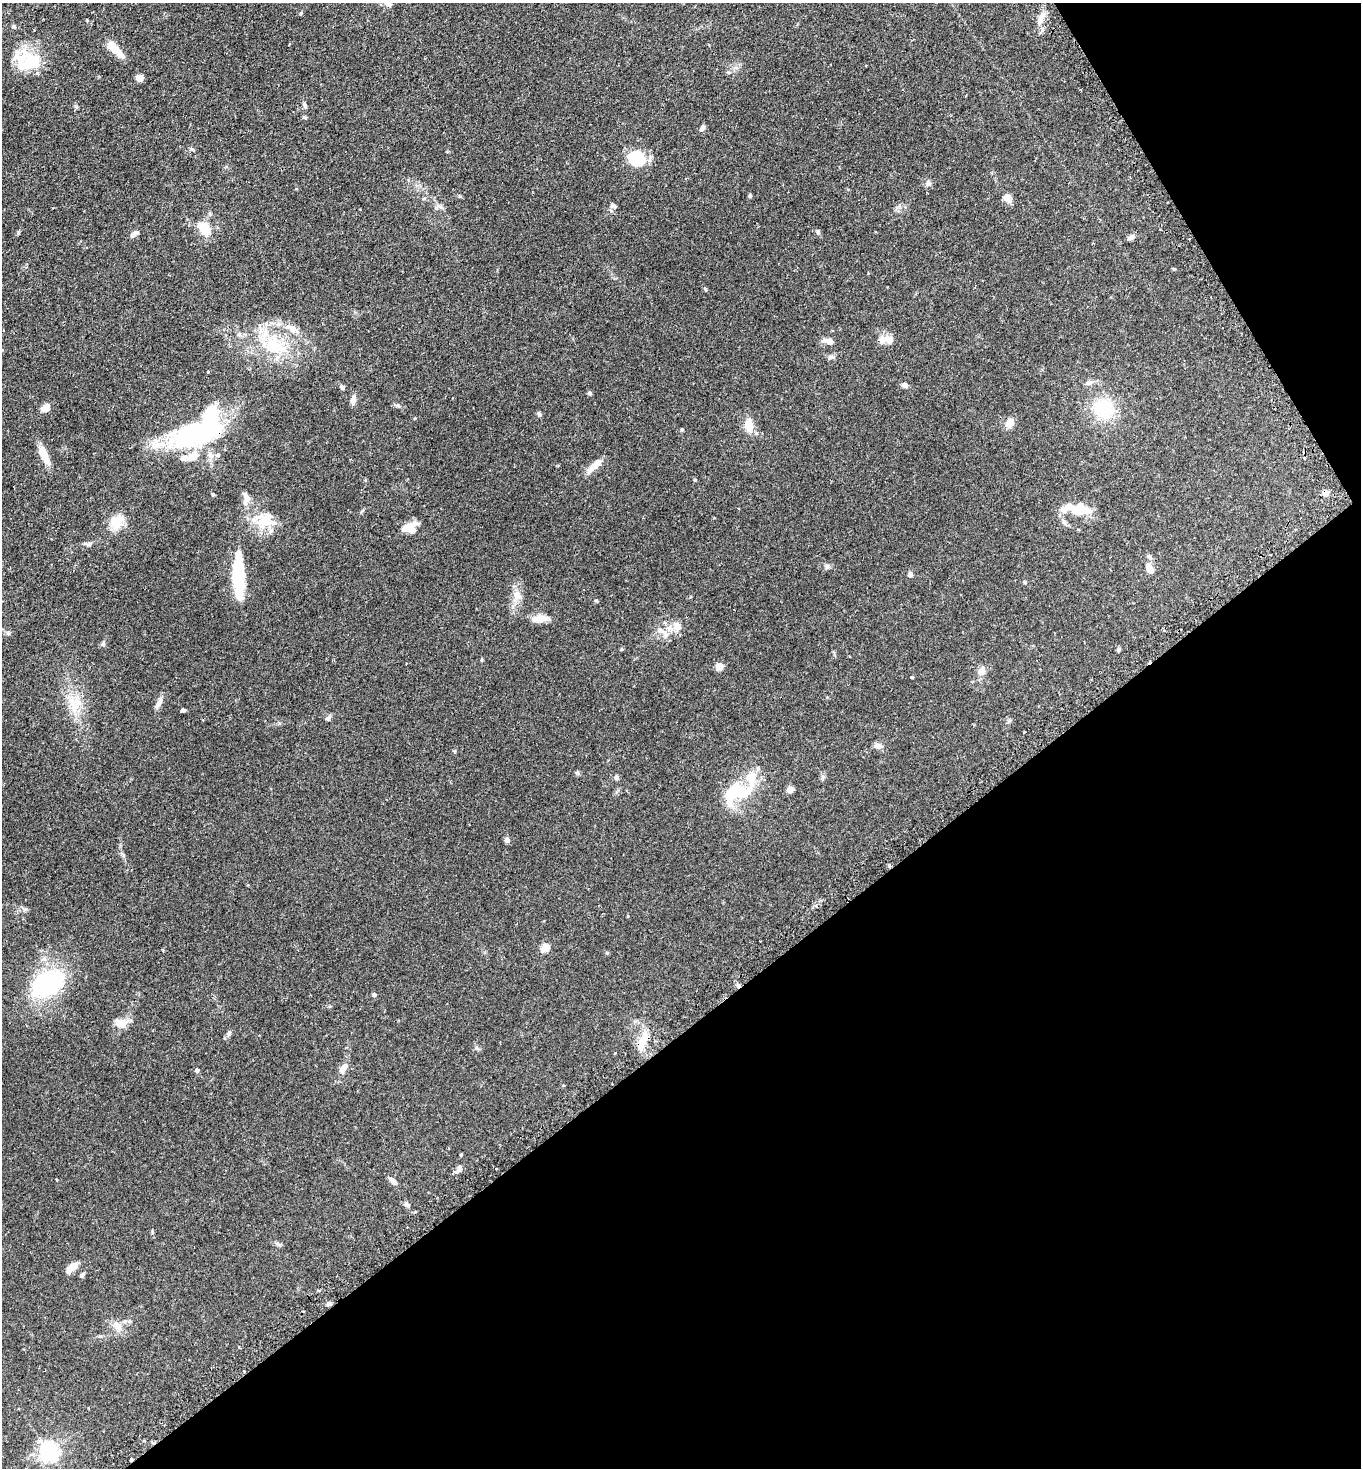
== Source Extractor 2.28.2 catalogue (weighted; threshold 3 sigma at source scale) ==
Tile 12 of 4 x 4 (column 4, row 3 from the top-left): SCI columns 4265-5623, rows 1513-2978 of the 5949 x 5957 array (HDU 1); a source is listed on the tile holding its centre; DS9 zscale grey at full resolution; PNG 1363 x 1470 px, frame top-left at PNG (2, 3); no overlay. Shown black and unused: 34% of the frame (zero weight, under 2 of 3 exposures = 4% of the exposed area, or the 3 px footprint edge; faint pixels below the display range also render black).
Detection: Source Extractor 2.28.2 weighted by HDU 2 'WHT'; one run over the whole footprint, this tile lists its part. Background 0.131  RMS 0.0059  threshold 0.0263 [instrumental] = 3 sigma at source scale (4.5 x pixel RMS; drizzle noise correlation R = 1.50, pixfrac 1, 0.05/0.05 arcsec/px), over >= 5 px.
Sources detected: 129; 4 inside a brighter object's white glare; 3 cosmic-ray / hot-pixel residue — not listed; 11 inside a brighter listed object's ellipse — not listed separately; the other 111 listed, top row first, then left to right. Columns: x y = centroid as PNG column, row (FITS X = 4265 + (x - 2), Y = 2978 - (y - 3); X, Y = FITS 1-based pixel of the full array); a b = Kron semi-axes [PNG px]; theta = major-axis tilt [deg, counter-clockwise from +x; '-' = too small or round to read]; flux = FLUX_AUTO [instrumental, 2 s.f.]
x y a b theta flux
388 3 9 6 -41 2.2
301 13 5 3 - 0.53
1041 18 16 8 63 5.1
87 21 4 4 - 0.79
14 27 6 4 -70 0.94
112 46 13 9 -42 6.9
30 61 37 21 -24 23
866 66 3 2 - 0.52
139 78 6 6 - 4.2
305 105 8 5 -74 1.1
305 117 6 4 -21 0.7
702 128 9 5 62 1.3
191 149 9 3 -23 0.73
636 158 19 17 -17 20
928 183 8 8 - 1.8
750 196 5 4 - 0.94
1007 198 12 10 -49 3.1
613 205 8 6 -34 1.3
438 207 15 8 4 2.2
204 228 14 9 -55 13
818 232 7 5 -70 0.95
134 234 11 6 38 2.5
1131 238 9 6 31 1.8
868 273 3 2 - 0.41
705 289 5 3 - 0.51
883 339 14 11 9 4.2
829 341 13 6 -12 3.5
274 345 45 25 -21 37
831 357 11 5 8 1.5
208 371 3 3 - 0.55
1089 382 11 6 21 2.2
905 385 8 6 -12 1.8
342 387 7 5 -42 1.1
590 393 6 5 - 0.85
353 400 10 6 83 3.2
397 405 7 4 19 0.87
46 407 12 8 41 3.7
1104 409 22 20 -32 29
539 414 7 5 -43 0.94
1010 423 12 9 62 4.3
749 425 14 9 -86 7.8
682 429 6 4 0 0.59
191 435 47 19 14 92
44 455 22 8 -66 9
210 455 11 7 -69 2.5
193 456 18 12 28 6.8
1304 458 3 3 - 0.67
594 466 21 7 44 6.4
695 480 5 4 - 0.56
1325 493 8 7 - 2.5
213 494 5 4 - 0.55
246 498 18 9 -82 4.3
738 508 3 2 - 0.37
1077 509 32 11 -4 16
265 521 29 18 -15 15
117 522 20 17 55 9
410 528 15 10 16 8.9
89 544 9 5 21 1.4
827 566 7 6 - 1.2
1149 567 15 9 -61 3.9
910 574 6 6 - 1.6
240 577 42 13 89 31
1025 582 5 4 - 0.65
517 596 14 10 -68 4.6
596 600 6 3 -19 0.5
540 618 22 8 3 5.5
665 623 6 5 - 1.1
677 626 12 11 - 4.9
661 631 15 6 -28 3.2
103 644 6 5 - 1
1118 650 6 4 49 0.81
482 659 6 3 71 0.46
719 666 9 8 - 3.3
981 671 10 9 - 4.2
911 677 4 3 - 0.6
159 703 15 6 63 3
73 704 34 11 -72 13
183 710 5 4 - 1
328 718 7 6 - 1.4
1010 720 6 4 70 0.79
1024 732 3 2 - 0.43
878 746 11 7 -7 2.7
577 773 7 4 0 0.82
823 777 6 6 - 1.2
616 778 6 5 - 1.4
752 779 34 13 82 13
790 789 5 4 - 8.6
731 794 34 14 69 19
507 840 7 6 - 1.6
889 866 5 3 - 0.64
545 948 5 5 - 19
163 951 4 3 - 0.43
47 983 24 17 32 81
374 995 5 4 - 1.7
120 1023 14 10 -8 6.2
229 1033 7 5 67 1.2
643 1040 24 9 60 8.3
477 1048 7 4 -19 0.87
343 1069 12 7 61 4.1
197 1070 5 4 - 1.4
461 1155 4 3 - 0.54
496 1169 3 2 - 0.69
458 1170 13 6 50 1.9
393 1181 11 6 -44 2.5
407 1204 9 6 -39 1.7
72 1266 12 8 38 4.9
82 1275 7 5 47 1.2
329 1304 6 5 - 1.4
130 1321 6 5 - 0.83
117 1326 16 11 -54 5
49 1451 7 7 - 240
Overlapping masked pixels (flux is a lower limit): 3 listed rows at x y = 191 435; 1325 493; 889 866
Isophote crosses this tile's border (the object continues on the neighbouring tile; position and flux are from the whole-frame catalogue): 1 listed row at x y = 388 3
Unlisted compact peaks at least as high as the median listed source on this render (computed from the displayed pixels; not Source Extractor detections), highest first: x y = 1174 269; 460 196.